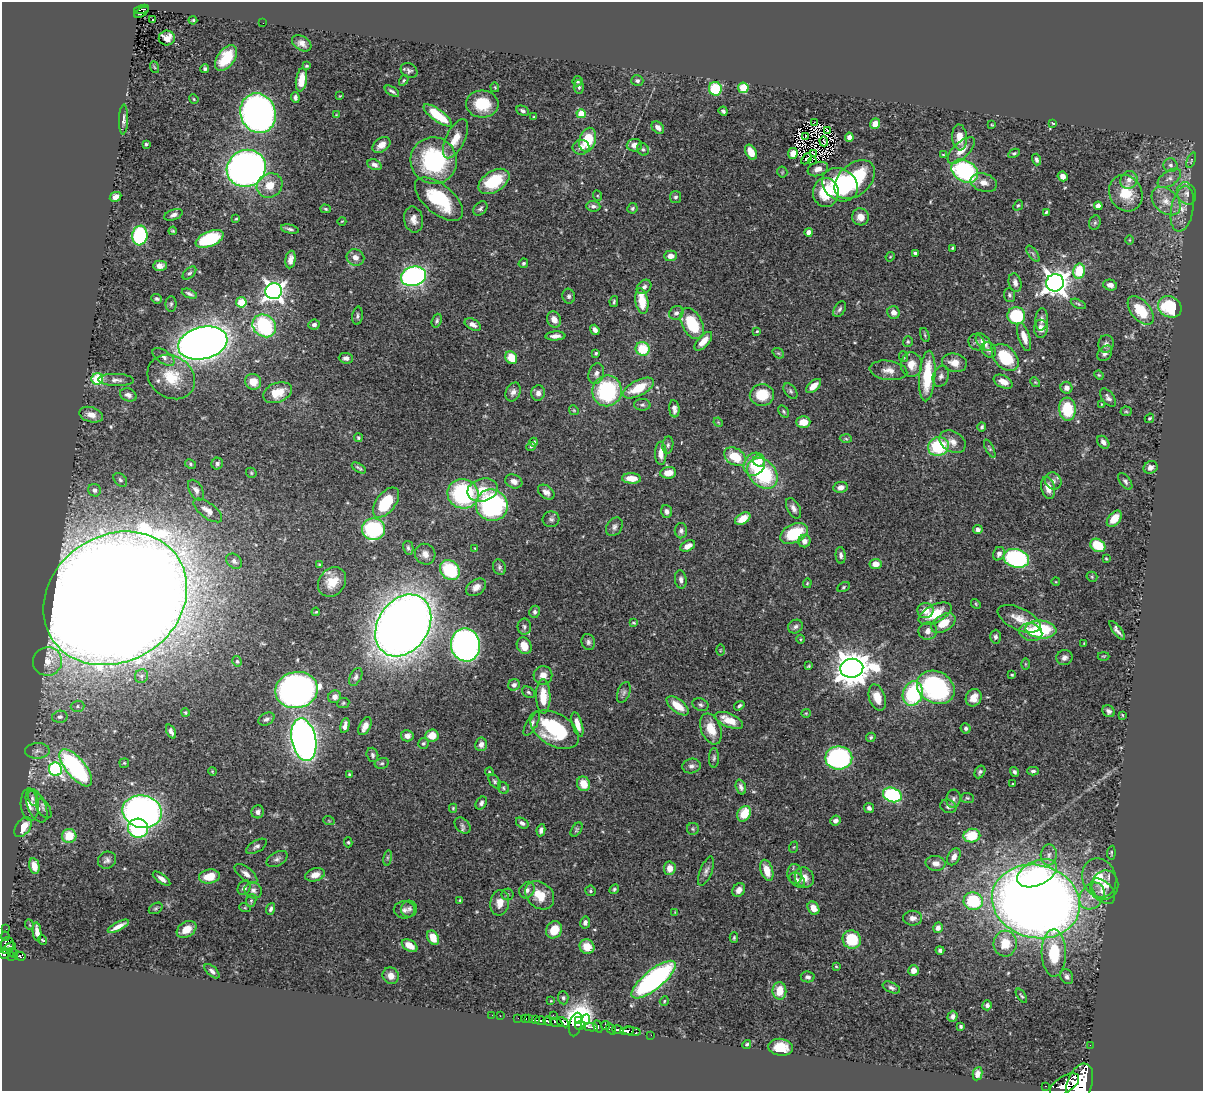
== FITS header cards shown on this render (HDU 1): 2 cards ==
NAXIS1  =                 1201
NAXIS2  =                 1089

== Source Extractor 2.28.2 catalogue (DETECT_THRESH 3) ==
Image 1201 x 1089 px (HDU 1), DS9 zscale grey, 1 PNG px = 1 image px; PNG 1205 x 1093 px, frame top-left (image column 1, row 1089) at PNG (2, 2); each listed source drawn as its Kron ellipse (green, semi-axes under 4 px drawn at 4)
Background 0.741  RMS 0.019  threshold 0.0575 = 3 sigma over >= 5 px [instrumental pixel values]
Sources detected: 509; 4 with non-positive FLUX_AUTO (blend fragments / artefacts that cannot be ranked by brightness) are neither listed nor drawn; of the other 505, the 500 brightest by FLUX_AUTO listed and drawn (5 fainter detections omitted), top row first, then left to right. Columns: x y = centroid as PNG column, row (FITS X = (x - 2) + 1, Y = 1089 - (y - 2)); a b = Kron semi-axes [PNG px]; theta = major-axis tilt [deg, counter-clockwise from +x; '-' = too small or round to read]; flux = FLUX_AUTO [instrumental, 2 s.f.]
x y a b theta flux
141 9 8 3 14 26
141 12 8 3 31 9.6
152 19 3 2 - 1.9
193 20 4 3 - 2
263 23 3 2 - 1.1
167 38 8 7 - 14
302 43 10 7 -33 7.8
226 58 14 8 54 39
307 66 4 3 - 1.6
154 67 6 3 -70 1.3
205 69 4 3 - 2.6
409 70 9 7 -34 3.8
301 80 12 5 81 17
404 80 6 4 59 1.7
578 81 5 5 - 2.6
637 81 6 5 - 3.1
495 87 5 4 - 1.4
579 87 7 5 -88 2.9
743 88 5 5 - 58
715 89 7 6 - 55
392 91 8 3 -31 2.9
340 96 3 2 - 0.98
295 97 5 3 - 3.8
194 99 5 4 - 1.3
482 104 16 13 -4 41
523 111 7 4 -27 3.5
723 111 5 3 - 2.9
258 113 20 17 -70 760
581 114 4 4 - 40
336 115 4 4 - 1.2
438 115 17 6 -36 50
534 117 4 2 - 1
123 120 15 4 88 4.7
814 122 2 2 - 280
1053 123 3 3 - 1.3
875 124 5 5 - 14
992 125 3 2 - 1.2
658 127 7 5 -45 7
827 130 4 2 - 0.91
806 136 3 2 - 1.4
849 137 4 4 - 5.8
960 137 13 7 -86 17
456 139 21 9 64 20
588 140 12 8 74 45
824 141 5 2 - 1.4
146 144 3 3 - 3.1
381 145 10 6 35 10
634 145 7 6 - 10
581 147 8 7 - 8.5
643 149 6 5 - 2.5
961 150 17 8 43 17
751 152 8 5 -60 19
793 153 5 4 - 9.2
813 153 3 2 - 1.3
1014 153 6 4 27 2.3
943 155 4 4 - 1.4
806 159 6 2 46 1.5
1036 160 6 4 -74 3.4
1191 160 8 3 68 1.6
434 161 23 23 - 140
812 161 4 2 - 0.86
374 165 7 5 -24 5.3
1170 165 7 6 - 4.1
246 168 20 18 28 750
818 169 10 7 18 8.9
965 171 14 10 -31 170
782 172 5 5 - 1.8
1062 176 5 4 - 7.5
1169 178 13 7 34 7.4
855 180 23 15 42 96
1129 180 9 8 - 8.3
494 181 17 10 32 60
984 183 13 9 -18 11
270 185 13 12 - 23
840 185 19 15 -36 100
826 193 14 13 - 63
1126 193 19 16 -62 36
1186 193 11 9 -63 8.4
598 196 5 3 - 1.2
116 197 6 4 27 7.9
675 197 6 5 - 2.8
439 199 29 14 -40 82
1166 201 16 11 -43 16
1018 205 5 4 - 1.9
593 206 7 5 -5 4.2
1098 206 4 4 - 12
480 208 8 5 46 3.6
632 208 5 5 - 2.3
326 209 5 4 - 1.8
1182 209 23 11 79 19
1047 212 4 3 - 2.2
173 215 10 5 21 4.8
860 217 8 8 - 11
236 219 4 3 - 1.5
414 220 13 9 -78 10
342 221 4 3 - 0.94
1095 223 7 5 69 2.6
290 229 9 3 -13 3.3
173 231 4 3 - 1.6
809 232 4 4 - 11
140 235 10 7 82 160
210 239 15 7 23 100
1129 240 5 3 - 1.1
952 248 3 2 - 1.3
915 253 4 3 - 2.9
1033 254 9 4 -55 3.1
671 256 6 5 - 9.4
355 257 9 8 - 7.8
890 257 5 4 - 1.3
291 260 9 5 80 6.7
523 263 5 4 - 2.4
160 266 7 5 3 6.6
1079 271 7 6 - 49
189 273 8 4 42 2.9
413 276 13 9 14 340
1015 283 9 6 -78 6
1055 283 9 8 - 1300
1110 285 7 5 -14 7
644 287 8 6 41 4.8
274 291 8 8 - 750
189 294 8 4 -22 3.8
1009 295 7 5 -86 2.9
569 296 7 6 - 3.2
157 299 5 4 - 2.6
642 301 13 6 -80 31
241 302 5 5 - 34
614 302 5 3 - 2
171 304 8 5 89 2.7
1078 304 8 4 -25 2.1
1170 307 12 10 -31 73
840 309 8 5 58 3.4
1141 310 17 9 -50 39
894 312 6 6 - 8.2
676 313 7 6 - 4.3
357 316 9 5 84 3.3
1016 316 9 8 - 96
1041 319 11 6 85 6.4
554 320 8 7 - 8.8
437 321 7 4 70 2.5
692 323 17 10 -63 62
473 324 9 5 -28 6.8
314 325 6 5 - 4.6
264 326 12 10 -39 140
1041 329 9 7 89 9.3
595 330 5 4 - 5.7
757 331 3 3 - 1.3
925 335 7 4 -70 1.9
555 336 10 4 3 6.7
1024 337 15 6 -72 13
703 341 11 5 48 15
908 342 5 5 - 2
977 342 9 7 -44 4.5
984 342 10 6 -50 11
203 343 25 16 14 1600
1106 344 9 7 80 4.6
643 349 7 6 - 44
989 350 8 6 -56 3.3
596 353 4 3 - 1.9
778 353 6 4 -41 1.9
1105 353 9 6 49 4.8
903 356 5 3 - 1.5
164 357 12 6 -34 6.2
1005 357 16 10 -48 65
346 358 7 5 -4 4.9
511 358 7 5 -56 23
954 363 12 9 -14 13
911 364 12 11 - 16
888 370 19 9 -7 12
596 373 11 7 76 6.8
1099 375 5 4 - 1.4
927 376 25 8 86 65
941 376 10 8 70 5.5
171 377 25 21 -34 44
97 379 6 5 - 86
116 380 17 6 -1 6.4
253 382 8 8 - 18
1003 382 10 6 -26 11
1035 382 5 4 - 1.5
813 386 9 5 42 12
638 388 17 8 27 38
1066 388 6 5 - 6.5
607 391 15 14 - 130
790 391 9 5 -53 3.3
513 392 10 7 65 6.5
277 393 15 9 21 29
538 393 7 7 - 6.3
128 395 8 6 -21 5.2
762 395 12 11 - 39
1108 398 10 6 -52 4.8
1102 404 4 4 - 1.2
642 405 8 6 -2 3.5
674 409 8 5 -84 6
1067 409 11 8 -85 58
574 410 5 4 - 1.5
784 411 6 4 -52 2.1
1126 411 5 5 - 1.9
91 415 12 7 -17 10
1149 418 5 3 - 1.6
718 422 5 4 - 1.2
803 422 7 5 0 21
982 427 5 4 - 2.9
358 438 4 3 - 2.1
846 439 6 4 -3 2
534 442 4 4 - 3.9
953 442 14 10 -32 11
1103 442 7 5 -51 6.1
668 445 9 5 83 2.9
531 446 5 4 - 1.8
938 446 10 9 - 80
990 448 10 4 -64 2.2
661 453 12 6 -89 12
735 457 12 8 -32 39
759 461 6 5 - 11
191 464 6 4 -29 1.9
217 464 6 5 - 3.8
754 464 12 10 55 32
1151 467 7 6 - 6
359 468 8 3 -32 2.4
251 473 6 4 -48 1.7
668 473 8 5 6 17
763 473 17 13 -45 110
631 478 9 5 -3 19
120 480 8 5 -45 3.1
514 481 9 6 -22 8.6
1053 481 9 8 - 5.6
1125 481 9 5 -53 3.7
840 487 7 5 10 7.3
1048 488 11 6 -77 15
95 490 6 6 - 6.4
196 490 11 6 -60 5.9
483 490 15 11 15 23
546 492 9 6 -38 6.2
463 494 16 14 -21 160
386 503 17 9 53 59
492 505 16 15 - 210
793 508 11 6 -61 6.2
208 510 17 7 -36 11
667 511 6 5 - 4.5
551 519 8 8 - 3.9
743 519 8 5 33 19
1114 519 9 6 50 17
614 527 10 7 56 5.1
373 529 11 11 - 130
978 530 5 4 - 4.2
681 531 7 6 - 3.9
794 533 15 9 25 60
804 541 6 6 - 7.5
1098 545 8 6 -32 37
688 546 8 5 27 10
408 548 7 5 -77 2.9
475 548 3 3 - 1.1
425 554 11 10 - 9.7
999 554 7 5 62 6.5
841 555 8 5 -85 4.4
1016 558 13 9 -14 210
1106 559 4 3 - 1.2
234 561 9 6 -39 4.4
319 564 4 3 - 1.4
875 564 6 5 - 13
499 567 8 6 -71 3.3
450 570 11 9 -47 79
1092 577 5 5 - 1.6
681 580 9 5 -82 4.7
332 582 16 12 51 27
1056 582 4 3 - 0.96
807 583 5 3 - 1.5
476 587 11 7 34 8.3
843 587 6 4 29 2.1
115 598 75 63 32 10000
976 604 5 4 - 1.6
925 610 8 7 - 13
316 612 4 3 - 1.4
535 612 6 5 - 3.5
935 614 18 9 27 37
1019 619 23 11 -25 18
633 623 4 3 - 1.5
943 623 13 8 32 25
403 625 33 25 56 2300
524 627 8 6 -89 3.6
795 627 8 6 34 4.2
1041 629 15 9 -6 92
1117 630 11 4 -53 4.9
928 631 9 8 - 9.3
1031 632 11 8 -15 15
995 637 7 5 87 4.1
800 639 4 3 - 1.2
588 642 8 6 -71 4
1084 643 3 2 - 0.84
465 645 16 14 -80 550
524 646 8 7 - 17
720 650 6 4 89 1.3
1104 656 6 3 0 1.3
1064 657 8 7 - 5.1
47 661 14 14 - 21
237 661 5 4 - 2.2
1025 664 6 4 -90 1.6
809 666 4 2 - 1.4
852 668 11 9 5 3200
543 675 9 9 - 11
1012 675 3 3 - 1.5
141 676 7 6 - 3.8
356 677 9 5 63 4.1
514 685 6 5 - 5.2
936 687 20 15 -29 200
296 690 21 18 11 730
528 692 7 5 -37 2.5
624 692 11 6 70 4.5
913 694 12 10 72 99
543 696 17 7 -89 30
335 697 6 6 - 7.4
877 698 13 8 -71 20
974 698 9 7 63 14
343 703 6 5 - 1.9
700 705 8 6 -21 3.4
77 706 7 5 2 3.3
678 706 13 6 -38 22
739 706 6 4 35 2.8
1109 711 6 5 - 4.6
185 712 4 4 - 1.6
806 713 4 4 - 1.3
1122 715 4 2 - 0.95
60 717 8 6 12 4.2
266 719 8 6 29 4.4
729 720 15 6 -23 26
532 724 13 5 61 5.2
577 724 13 5 -74 12
345 725 8 4 76 6.4
365 726 10 5 63 9.1
966 728 5 5 - 2.7
711 729 16 10 -69 26
555 730 26 16 -30 110
171 732 7 4 -64 4.9
407 736 6 5 - 6
432 736 7 6 - 21
871 737 5 4 - 2
304 740 22 12 -78 830
423 743 5 5 - 3.5
481 744 7 6 - 7.5
37 751 12 7 2 6.8
372 755 7 5 -73 3.3
714 758 10 5 89 3.1
839 758 13 11 0 270
124 763 5 5 - 1.5
382 763 7 5 14 2.6
691 766 9 7 11 5.4
76 768 23 9 -50 220
56 769 7 6 - 250
212 771 4 3 - 1.1
1033 771 5 3 - 2.8
489 772 4 3 - 1.5
980 772 7 5 61 2.9
1015 772 5 4 - 3.1
349 774 4 3 - 1.4
495 781 8 5 -54 2.6
584 784 7 6 - 22
1013 784 3 3 - 1.7
741 787 8 5 -71 4.4
503 788 6 5 - 2.2
892 795 9 7 -20 120
32 798 7 4 -76 2.7
967 798 6 5 - 2.4
953 799 9 7 81 4.2
481 803 7 5 56 4.3
30 804 16 9 -87 9.8
37 806 18 9 -67 13
948 806 8 6 -23 4
44 808 11 6 -57 4.3
453 808 4 4 - 1.5
869 808 5 4 - 4.6
142 812 20 16 -12 640
258 812 6 6 - 5.2
744 814 8 6 59 32
836 820 5 5 - 5.2
329 821 6 3 -19 1.2
522 823 7 4 -32 4
462 825 9 6 -47 3.8
23 827 11 6 53 22
138 828 10 9 - 140
693 829 6 6 - 2.2
541 830 6 4 80 4.9
576 830 8 5 56 2.3
69 836 7 7 - 29
972 836 8 6 10 41
348 842 5 4 - 1.9
256 846 11 5 30 4.3
794 847 6 3 70 1.3
1111 853 7 3 83 1.5
1049 855 10 8 85 7.8
954 857 9 6 63 7.5
388 858 8 4 82 2.2
277 859 11 7 29 4.8
107 860 9 8 - 5.3
936 863 10 7 -8 9.4
34 866 8 5 -77 13
670 868 7 6 - 13
767 870 11 6 -72 19
706 871 15 6 68 5.8
1037 873 21 12 25 66
246 874 13 6 -39 8.1
795 874 10 7 -86 5.9
315 875 10 6 16 12
209 877 10 7 9 26
804 878 10 9 - 11
1099 878 20 16 -70 30
162 879 10 4 -36 5.8
797 880 9 6 -42 5.2
1105 885 15 13 80 16
244 888 8 6 59 4.9
614 889 5 4 - 2.1
253 890 9 8 - 5
527 890 9 7 56 5.6
739 890 7 6 - 8
590 891 5 5 - 2.1
1102 891 15 9 -46 11
508 894 6 6 - 2.2
540 895 16 12 -42 28
1092 896 14 11 52 18
251 900 6 5 - 2.1
460 900 4 3 - 1.2
973 901 9 9 - 82
1036 901 44 36 -14 2200
500 903 13 9 80 13
156 908 7 5 31 2.3
245 908 6 3 -18 1.4
813 908 7 5 -58 13
271 909 6 4 70 3.2
409 909 8 8 - 5
404 910 10 8 0 6.3
675 912 4 3 - 0.94
913 918 9 7 0 6.9
585 923 6 5 - 4.7
30 925 5 3 - 1.2
118 926 12 4 27 9.9
938 928 5 4 - 6.5
6 929 2 2 - 6.5
187 929 10 7 33 16
554 930 9 7 57 26
37 932 9 4 -84 7.7
5 936 5 3 - 20
433 938 7 5 -63 20
734 938 5 3 - 1.9
43 940 5 3 - 1.6
852 940 9 9 - 52
7 944 7 6 - 280
1005 944 13 11 87 30
410 946 8 5 -31 16
587 947 7 7 - 19
9 948 7 4 35 260
940 950 4 4 - 3.3
4 953 6 5 - 300
13 953 5 3 - 51
1054 953 24 12 -89 59
12 956 3 3 - 34
19 956 6 3 -16 110
836 966 4 3 - 1.3
914 970 5 5 - 8.6
212 971 9 5 -42 4.3
391 976 8 8 - 9.2
808 977 7 5 -10 4.5
1067 977 8 6 -61 4
653 980 27 9 39 320
891 988 9 5 -24 3.8
779 991 9 7 89 26
1021 996 8 3 -57 2.2
563 998 6 5 - 2.5
551 1001 4 2 - 0.82
664 1001 5 4 - 1.4
987 1005 5 4 - 3.5
492 1015 2 2 - 2.5
500 1016 2 2 - 4.8
553 1016 3 2 - 60
952 1016 5 5 - 4.3
518 1018 2 2 - 5.6
526 1019 3 3 - 38
529 1019 3 2 - 28
586 1019 5 4 - 110
536 1020 4 3 - 190
540 1020 5 3 - 330
548 1021 4 3 - 190
579 1021 3 3 - 700
556 1022 6 4 -23 280
563 1022 6 4 -30 690
575 1025 12 6 76 550
580 1025 5 4 - 870
598 1026 6 4 -67 160
606 1026 4 3 - 150
961 1026 4 3 - 2.3
590 1027 7 3 -6 200
611 1029 6 4 -53 140
618 1030 6 3 -12 400
627 1031 7 4 9 440
632 1032 9 3 -7 290
651 1035 2 2 - 9.8
747 1044 5 4 - 1.9
1090 1045 2 2 - 7.4
780 1047 12 8 -8 27
977 1074 6 4 79 4.7
1065 1084 16 8 32 1900
1080 1084 21 12 70 7200
1045 1086 3 2 - 55
At the frame edge (FLAGS 8, measured only in part): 1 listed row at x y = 1080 1084
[5 fainter detections neither listed nor drawn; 4 non-positive-flux detections neither listed nor drawn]